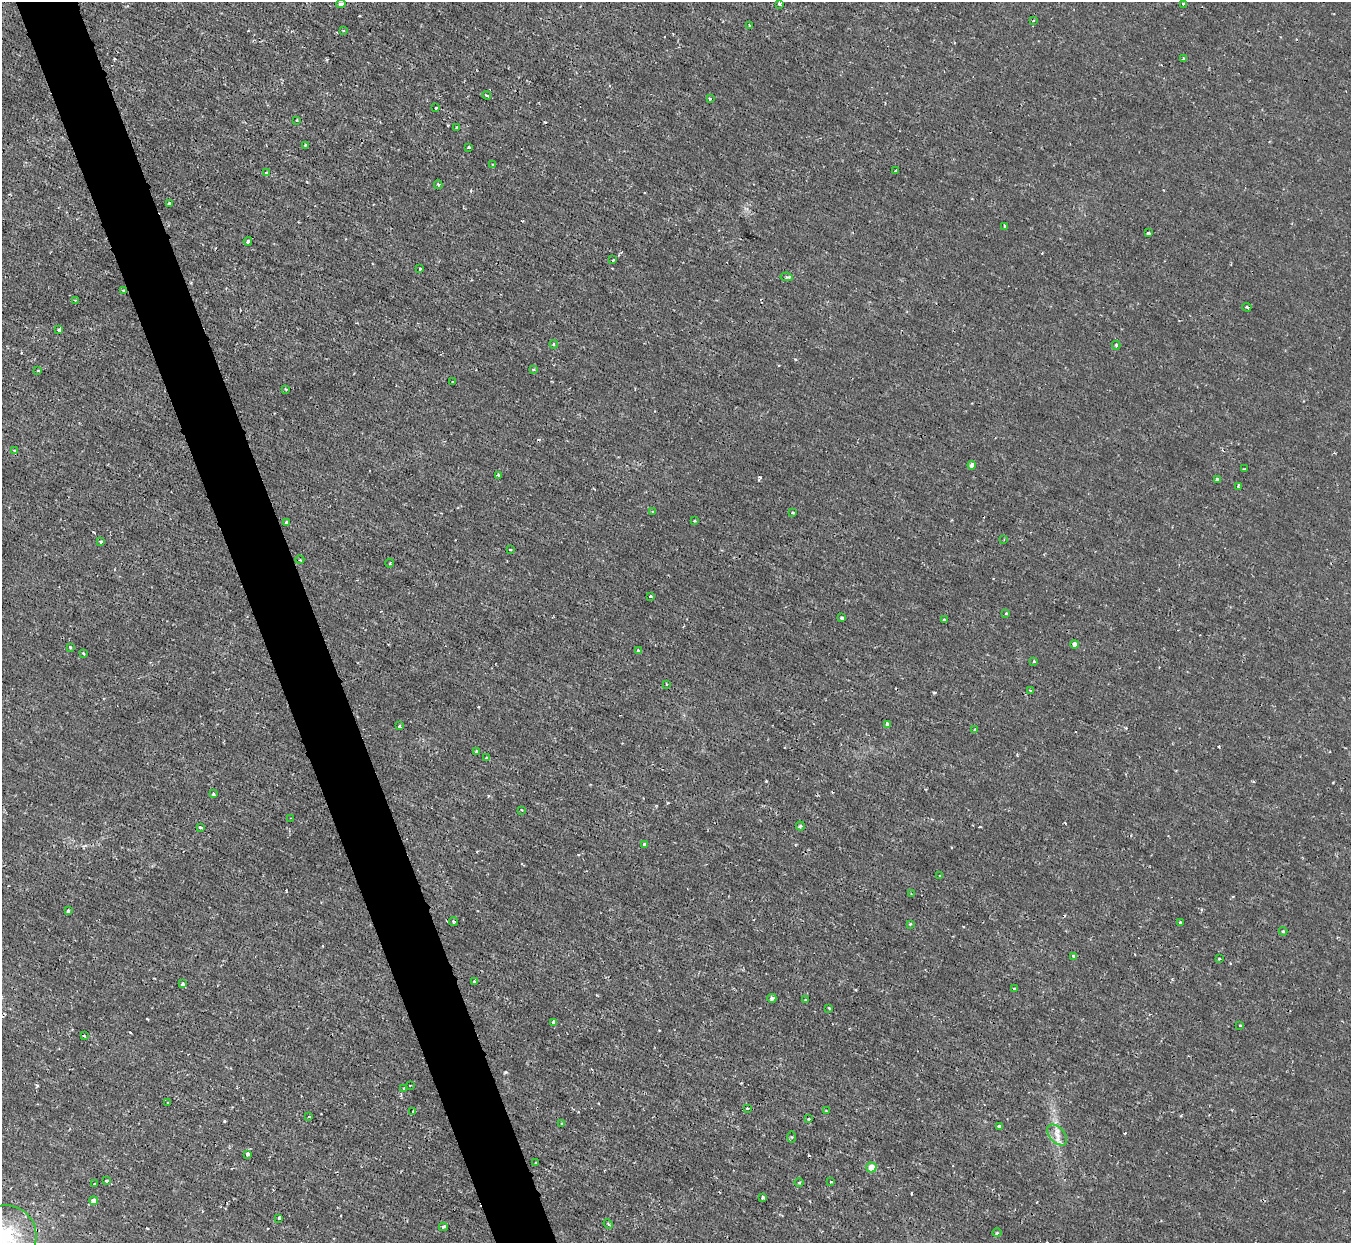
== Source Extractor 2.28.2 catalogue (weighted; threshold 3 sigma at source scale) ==
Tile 11 of 4 x 4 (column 3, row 3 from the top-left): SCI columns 2701-4049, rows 1389-2629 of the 5399 x 5386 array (HDU 1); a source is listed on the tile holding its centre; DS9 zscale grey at full resolution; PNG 1353 x 1245 px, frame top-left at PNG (2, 2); each listed source drawn as its Kron ellipse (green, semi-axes under 4 px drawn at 4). Shown black and unused: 5% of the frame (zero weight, under 2 of 3 exposures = <1% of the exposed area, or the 3 px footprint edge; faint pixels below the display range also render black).
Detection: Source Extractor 2.28.2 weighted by HDU 2 'WHT'; one run over the whole footprint, this tile lists its part. Background 0.00163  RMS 0.0014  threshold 0.00635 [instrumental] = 3 sigma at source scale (4.5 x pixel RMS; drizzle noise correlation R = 1.50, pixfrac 1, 0.05/0.05 arcsec/px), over >= 5 px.
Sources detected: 119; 3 cosmic-ray / hot-pixel residue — neither listed nor drawn; the other 116 listed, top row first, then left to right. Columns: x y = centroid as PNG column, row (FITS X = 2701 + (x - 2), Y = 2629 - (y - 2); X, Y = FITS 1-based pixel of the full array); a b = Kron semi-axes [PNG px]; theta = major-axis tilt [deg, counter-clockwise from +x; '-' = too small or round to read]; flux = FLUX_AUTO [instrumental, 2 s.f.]
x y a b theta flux
779 3 3 3 - 0.46
1183 3 4 3 - 0.26
341 4 5 4 - 0.53
1033 21 3 2 - 0.13
749 26 3 2 - 0.24
343 31 3 2 - 0.13
1183 59 3 3 - 0.4
487 95 4 3 - 0.2
710 99 3 3 - 0.13
436 108 3 3 - 0.19
297 120 4 3 - 0.1
457 128 3 3 - 0.52
306 145 3 3 - 0.21
468 147 3 3 - 0.34
493 165 3 3 - 0.23
896 170 3 2 - 0.23
266 173 3 3 - 0.34
438 185 4 3 - 0.21
169 204 3 3 - 0.39
1005 226 3 2 - 0.18
1148 233 3 3 - 0.43
248 241 4 3 - 0.28
613 260 3 2 - 0.13
420 269 3 2 - 0.17
787 277 6 4 -8 0.24
123 290 3 2 - 0.15
75 300 3 2 - 0.1
1247 307 4 3 - 0.22
59 330 3 3 - 0.35
554 344 4 4 - 0.21
1116 345 4 4 - 0.21
38 370 4 2 - 0.11
533 370 4 3 - 0.16
453 382 3 3 - 0.23
286 389 4 3 - 0.14
14 450 4 3 - 0.15
972 465 4 4 - 0.59
1244 469 2 2 - 0.13
498 475 3 3 - 0.2
1217 479 3 3 - 0.71
1238 486 4 3 - 0.16
652 512 2 2 - 0.11
793 512 3 2 - 0.13
695 521 3 3 - 0.3
287 522 4 3 - 0.74
1004 539 4 2 - 0.1
100 542 3 3 - 0.28
510 549 3 2 - 0.19
300 560 4 3 - 0.15
390 563 4 3 - 0.11
650 596 2 2 - 0.12
1006 613 3 3 - 0.14
842 618 4 3 - 0.7
944 619 3 3 - 0.27
1075 644 4 4 - 0.69
70 647 3 2 - 0.24
638 651 4 3 - 0.43
83 653 3 2 - 0.15
1034 661 3 3 - 0.16
667 684 3 3 - 0.16
1030 690 3 2 - 0.099
887 724 4 3 - 0.31
399 726 3 3 - 0.21
975 729 4 3 - 0.18
476 751 3 3 - 0.15
487 758 3 3 - 0.28
213 794 4 3 - 0.21
522 810 3 2 - 0.14
291 818 3 2 - 0.11
800 826 4 4 - 0.19
201 828 4 3 - 0.33
645 844 3 3 - 0.67
940 876 3 3 - 0.47
911 894 2 2 - 0.095
68 911 3 3 - 0.3
453 922 4 3 - 0.16
1180 923 3 2 - 0.19
910 924 3 3 - 0.11
1283 931 4 4 - 0.15
1073 956 3 2 - 0.31
1219 959 3 2 - 0.16
474 981 4 3 - 0.2
182 984 3 3 - 0.35
1014 989 3 2 - 0.13
772 998 4 4 - 0.34
806 1000 3 2 - 0.2
829 1008 3 3 - 0.19
554 1022 4 3 - 0.5
1240 1025 4 2 - 0.097
84 1036 4 3 - 0.13
410 1085 2 2 - 0.11
404 1089 3 2 - 0.18
168 1103 3 2 - 0.16
747 1108 3 3 - 0.44
413 1111 3 2 - 0.12
826 1111 3 2 - 0.13
309 1117 3 3 - 0.35
808 1119 3 2 - 0.16
562 1124 3 3 - 0.21
1000 1126 3 3 - 0.26
1057 1135 12 7 -48 0.97
792 1137 5 4 - 0.15
248 1154 3 3 - 0.67
535 1163 3 3 - 0.22
871 1167 5 5 - 2.1
107 1180 3 3 - 0.45
831 1182 3 2 - 0.19
799 1183 5 3 - 0.15
94 1184 3 3 - 0.39
763 1197 3 3 - 0.28
94 1201 4 4 - 1.1
279 1218 3 3 - 0.27
608 1224 5 4 - 0.23
443 1227 4 3 - 0.26
997 1233 5 3 - 0.13
6 1236 31 30 - 8.4
Overlapping masked pixels (flux is a lower limit): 1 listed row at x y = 123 290
Isophote crosses this tile's border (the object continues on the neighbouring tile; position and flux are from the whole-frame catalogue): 1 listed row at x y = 6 1236
Unlisted compact peaks at least as high as the median listed source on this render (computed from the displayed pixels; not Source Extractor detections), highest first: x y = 505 1072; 760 477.